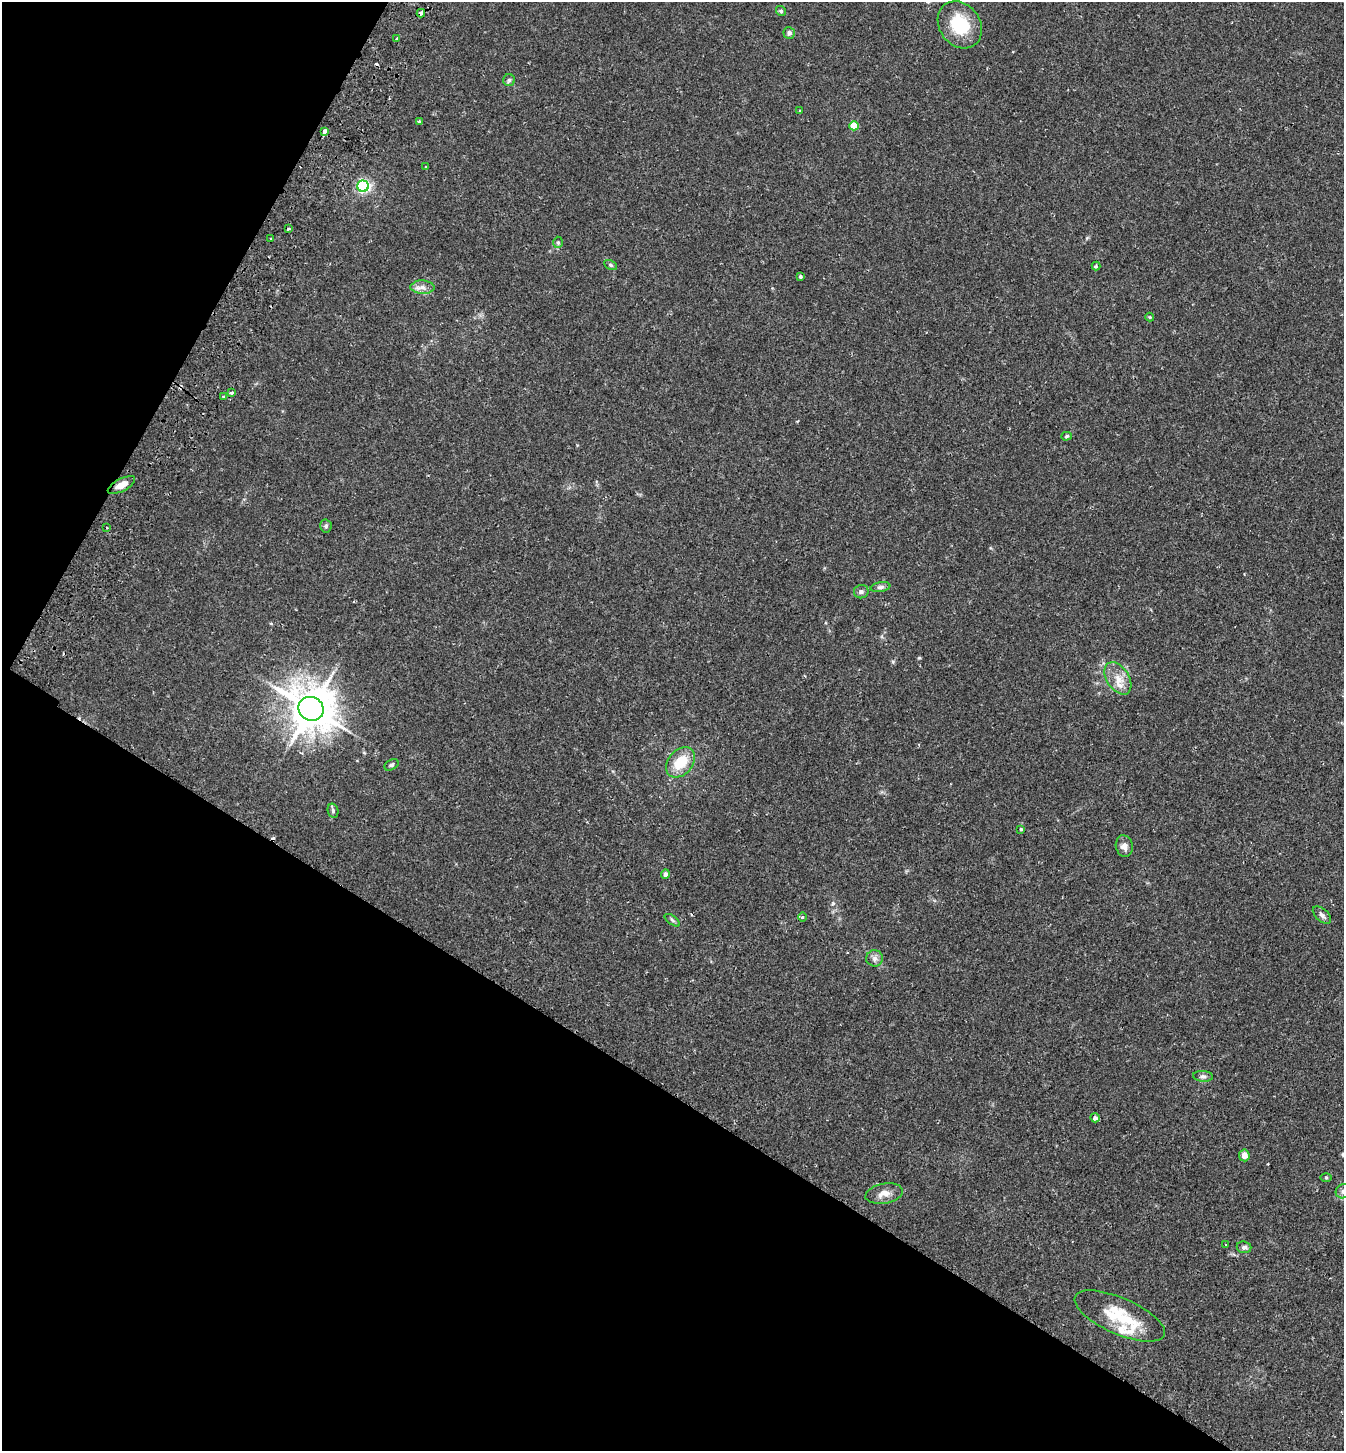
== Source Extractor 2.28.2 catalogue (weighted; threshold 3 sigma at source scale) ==
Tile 9 of 4 x 4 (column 1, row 3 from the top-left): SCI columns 199-1540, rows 1481-2929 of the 5900 x 5859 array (HDU 1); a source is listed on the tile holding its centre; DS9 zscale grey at full resolution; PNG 1346 x 1453 px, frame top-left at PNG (2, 2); each listed source drawn as its Kron ellipse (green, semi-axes under 4 px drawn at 4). Shown black and unused: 32% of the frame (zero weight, under 2 of 3 exposures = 3% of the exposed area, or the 3 px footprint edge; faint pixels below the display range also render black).
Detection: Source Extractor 2.28.2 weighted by HDU 2 'WHT'; one run over the whole footprint, this tile lists its part. Background 0.0281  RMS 0.0045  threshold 0.0201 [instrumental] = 3 sigma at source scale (4.5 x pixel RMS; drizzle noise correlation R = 1.50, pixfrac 1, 0.05/0.05 arcsec/px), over >= 5 px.
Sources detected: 56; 5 cosmic-ray / hot-pixel residue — neither listed nor drawn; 2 inside a brighter listed object's ellipse — not listed separately; the other 49 listed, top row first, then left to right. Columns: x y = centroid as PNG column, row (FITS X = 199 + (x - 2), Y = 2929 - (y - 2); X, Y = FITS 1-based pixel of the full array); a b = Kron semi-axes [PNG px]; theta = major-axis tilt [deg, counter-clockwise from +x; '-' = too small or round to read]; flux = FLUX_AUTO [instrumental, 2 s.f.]
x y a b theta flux
781 11 5 4 - 0.9
421 13 4 3 - 3.8
960 25 25 20 -53 18
789 33 6 6 - 1.4
397 39 3 2 - 0.46
509 80 6 6 - 0.88
800 111 3 3 - 0.36
419 121 4 3 - 0.5
854 126 5 4 - 12
325 131 4 3 - 1.9
426 167 3 3 - 0.4
363 186 6 5 - 89
288 229 3 3 - 1.5
270 239 3 2 - 0.4
558 242 6 5 - 0.67
610 265 7 4 -28 0.69
1096 266 4 4 - 0.63
800 277 3 3 - 0.83
423 287 12 6 -1 2.4
1150 317 4 4 - 0.37
232 393 3 3 - 1.3
223 397 3 3 - 0.74
1067 436 5 4 - 0.57
121 485 15 6 28 4.6
326 526 6 5 - 0.86
107 528 3 2 - 0.35
880 587 10 5 10 1.2
861 592 7 6 - 1.1
1118 678 18 11 -58 5.7
311 709 13 11 -30 1400
680 762 17 12 49 11
391 765 7 5 30 0.86
333 811 7 5 -77 0.91
1021 829 3 3 - 0.53
1124 846 11 8 -79 2.6
665 874 4 4 - 1.6
1322 915 11 6 -41 1.5
803 917 4 3 - 0.55
672 920 9 4 -36 0.8
875 958 8 8 - 1.8
1203 1076 10 5 -4 1.3
1095 1118 5 3 - 5.2
1244 1155 6 5 - 3.2
1326 1177 5 3 - 0.46
1343 1191 7 7 - 1.5
884 1194 19 10 11 3.8
1226 1245 4 2 - 0.32
1244 1247 7 6 - 1.4
1120 1316 49 18 -24 19
Overlapping masked pixels (flux is a lower limit): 2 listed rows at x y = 421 13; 121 485
Isophote crosses this tile's border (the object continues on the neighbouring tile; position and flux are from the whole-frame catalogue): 1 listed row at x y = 1343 1191